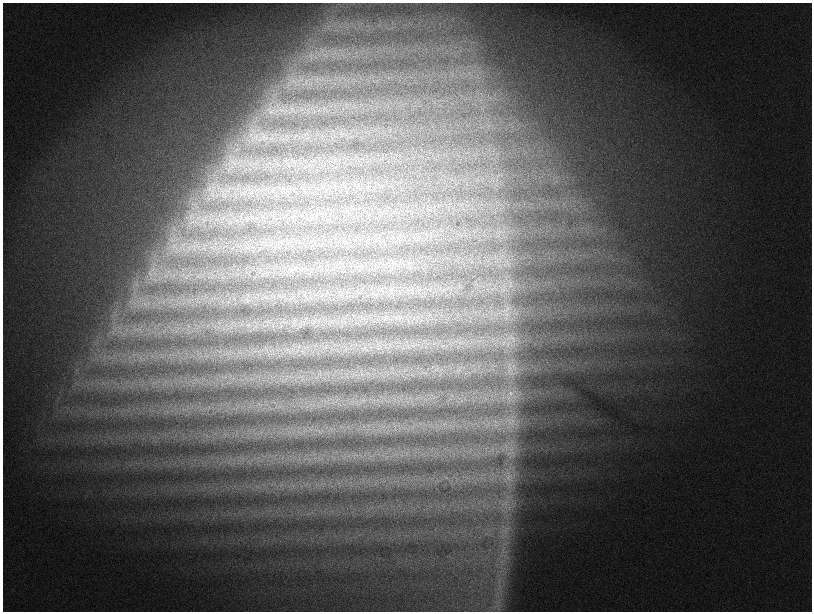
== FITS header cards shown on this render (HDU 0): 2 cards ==
NAXIS1  =                 1619
NAXIS2  =                 1219

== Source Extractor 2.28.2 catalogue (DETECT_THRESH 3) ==
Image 1619 x 1219 px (HDU 0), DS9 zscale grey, zoomed out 1/2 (1 PNG px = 2 x 2 image px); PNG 814 x 614 px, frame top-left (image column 2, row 1218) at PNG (3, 3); no overlay
Background 1490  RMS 65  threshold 196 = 3 sigma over >= 5 px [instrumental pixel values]
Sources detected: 120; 2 cannot appear on this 1/2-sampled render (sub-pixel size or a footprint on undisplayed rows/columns) and are not listed; the other 118 listed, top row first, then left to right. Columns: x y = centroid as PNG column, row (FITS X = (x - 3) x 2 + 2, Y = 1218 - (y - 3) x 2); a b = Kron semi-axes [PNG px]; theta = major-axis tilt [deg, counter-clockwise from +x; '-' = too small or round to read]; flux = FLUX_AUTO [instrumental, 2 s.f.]
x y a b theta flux
291 83 6 2 34 30000
315 107 5 2 - 14000
270 112 6 5 - 45000
253 131 9 5 -41 81000
251 134 9 7 -40 110000
254 137 14 8 58 140000
232 161 14 5 70 110000
295 162 4 2 - 12000
235 163 15 4 22 87000
452 179 5 2 - 12000
303 188 6 2 41 17000
269 189 3 2 - 11000
249 190 10 2 -73 24000
276 191 7 4 -55 32000
255 192 4 2 - 13000
288 192 3 2 - 11000
246 193 5 2 - 12000
238 194 3 2 - 8500
332 211 3 2 - 9100
191 217 11 5 56 84000
257 217 4 2 - 10000
251 218 4 2 - 10000
274 218 5 2 - 12000
204 219 7 4 -44 31000
190 223 8 5 -65 55000
174 229 5 2 - 19000
504 231 6 2 82 12000
380 238 3 2 - 7900
355 240 5 3 - 16000
285 241 6 2 -67 15000
266 242 3 2 - 8200
247 243 5 2 - 14000
173 245 5 3 - 30000
400 262 7 2 58 16000
345 266 5 2 - 9700
389 266 5 1 - 10000
153 267 6 2 70 17000
308 269 6 2 -55 16000
289 271 6 2 29 16000
204 273 4 2 - 13000
155 274 5 3 - 20000
211 274 5 1 - 10000
511 282 3 2 - 9400
420 289 3 2 - 13000
395 290 6 2 39 18000
406 290 4 2 - 14000
411 290 4 2 - 12000
272 296 12 4 -20 64000
249 300 4 4 - 28000
514 313 3 2 - 12000
507 314 5 2 - 26000
379 318 3 2 - 8500
400 318 4 2 - 18000
414 318 3 2 - 9600
305 321 4 2 - 13000
330 323 6 1 49 11000
249 325 5 4 - 28000
267 325 3 2 - 8200
215 326 6 4 19 29000
115 329 8 2 38 27000
508 339 16 9 -80 200000
460 344 7 2 -40 20000
412 345 8 4 -54 42000
417 345 9 3 -6 37000
370 346 8 4 -69 38000
378 346 8 4 54 51000
388 346 8 5 42 54000
343 347 4 2 - 15000
324 348 7 2 52 22000
365 348 5 4 - 34000
381 349 3 2 - 11000
247 350 4 3 - 14000
292 350 4 2 - 13000
206 356 3 2 - 11000
220 356 5 3 - 19000
233 356 3 3 - 13000
510 367 20 12 -53 230000
442 369 6 4 65 30000
399 370 4 2 - 13000
384 372 4 2 - 15000
455 372 6 2 41 13000
393 373 4 3 - 19000
351 374 4 2 - 13000
362 375 6 4 -55 40000
303 376 5 2 - 16000
325 376 4 3 - 24000
341 376 7 4 -22 42000
347 376 9 5 -71 54000
316 378 4 2 - 12000
511 394 18 12 40 250000
435 397 6 2 86 16000
397 398 3 2 - 11000
406 399 6 3 -14 28000
424 399 4 2 - 10000
364 400 4 2 - 16000
372 400 5 2 - 17000
376 400 4 2 - 13000
352 401 10 5 -20 77000
386 401 4 3 - 22000
395 401 4 3 - 19000
324 402 4 2 - 18000
390 402 5 3 - 19000
311 404 3 2 - 12000
256 406 5 2 - 13000
276 407 7 3 63 26000
207 411 6 2 81 15000
510 422 25 16 -64 400000
408 426 5 2 - 16000
379 428 3 2 - 13000
330 429 6 4 76 35000
319 430 4 3 - 16000
298 431 7 2 -52 23000
304 431 5 2 - 14000
510 448 19 17 -71 320000
363 457 6 1 -59 10000
508 478 27 16 -6 430000
510 506 11 7 -52 150000
505 531 11 4 82 78000
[2 sub-pixel or undisplayed-footprint detections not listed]